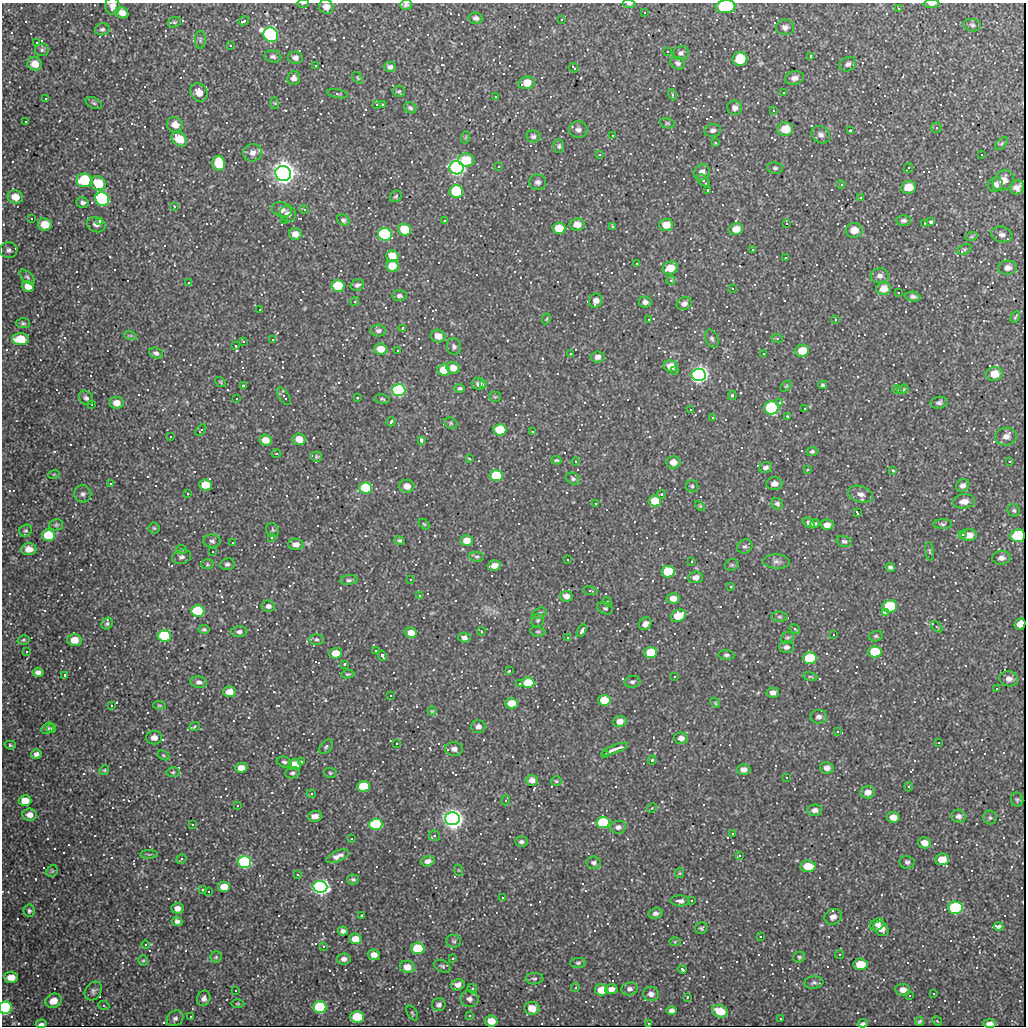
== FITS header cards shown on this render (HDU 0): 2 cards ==
NAXIS1  =                 1024
NAXIS2  =                 1024

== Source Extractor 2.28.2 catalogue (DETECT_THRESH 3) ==
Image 1024 x 1024 px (HDU 0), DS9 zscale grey, 1 PNG px = 1 image px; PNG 1028 x 1028 px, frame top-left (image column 1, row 1024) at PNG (2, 3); each listed source drawn as its Kron ellipse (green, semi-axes under 4 px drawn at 4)
Background 308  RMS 11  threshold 34.5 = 3 sigma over >= 5 px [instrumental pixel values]
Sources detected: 631; of the 631, the 500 brightest by FLUX_AUTO listed and drawn (131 fainter detections omitted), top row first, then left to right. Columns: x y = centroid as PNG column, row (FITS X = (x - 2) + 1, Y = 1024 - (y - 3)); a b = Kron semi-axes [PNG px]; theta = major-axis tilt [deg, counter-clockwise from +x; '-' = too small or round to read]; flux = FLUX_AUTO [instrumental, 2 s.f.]
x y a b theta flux
303 3 6 3 1 7.8e+02
629 4 6 4 -6 1.2e+03
931 4 8 3 2 3.4e+03
406 5 6 5 - 1.8e+03
112 6 8 7 - 5.2e+03
326 7 7 7 - 5.8e+03
726 7 10 6 5 4.7e+04
899 8 3 3 - 1.7e+03
122 13 6 5 - 6.3e+03
644 13 3 3 - 1.3e+03
476 18 7 5 -11 2.4e+03
562 19 4 3 - 1.2e+04
244 21 5 3 - 3.6e+03
174 22 7 5 18 1.2e+03
972 25 9 6 -9 2.0e+03
785 27 9 8 - 3.3e+03
102 29 7 6 - 1.9e+03
271 35 8 7 - 3.5e+05
200 40 9 5 87 1.6e+03
36 43 3 3 - 1.1e+03
230 45 4 3 - 8.5e+02
42 50 7 6 - 1.8e+03
667 51 3 2 - 7.6e+02
681 53 8 7 - 2.3e+03
811 56 3 3 - 4.8e+03
273 57 8 6 -9 2.0e+03
295 58 7 6 - 3.3e+03
740 59 7 6 - 2.9e+04
678 63 8 6 -29 2.2e+03
35 64 7 6 - 9.2e+03
848 64 9 6 27 2.5e+03
315 66 3 3 - 1.0e+03
390 67 6 5 - 2.5e+03
574 68 5 2 - 7.8e+02
294 78 7 6 - 3.5e+03
358 78 7 4 -50 1.0e+03
794 78 9 7 13 4.1e+03
527 83 8 6 15 1.1e+04
399 91 6 6 - 1.4e+03
199 92 10 8 -58 9.0e+03
783 93 3 3 - 2.9e+03
337 94 11 3 -10 1.1e+03
672 95 6 3 -73 1.1e+03
496 97 3 2 - 7.9e+02
45 99 3 3 - 2.5e+03
94 103 8 5 -27 1.8e+03
275 103 6 4 -88 9.7e+02
377 104 3 3 - 8.8e+02
382 104 3 3 - 2.3e+03
410 108 6 5 - 1.8e+03
735 108 7 7 - 3.7e+03
773 111 3 3 - 8.6e+03
25 122 3 3 - 1.5e+03
667 123 7 5 -13 1.2e+03
175 125 8 7 - 7.3e+03
936 128 5 5 - 1.6e+03
785 129 8 7 - 1.5e+04
578 130 9 8 - 3.6e+03
713 130 8 6 9 2.7e+03
851 131 3 3 - 5.7e+03
612 135 3 3 - 1.6e+03
821 135 10 8 -35 3.8e+03
533 136 7 6 - 2.0e+03
466 137 6 3 71 9.3e+02
179 139 8 6 -40 1.8e+04
715 143 4 3 - 8.6e+02
1001 144 8 4 45 1.3e+03
559 146 7 5 -90 1.6e+03
252 153 9 9 - 5.2e+03
599 155 3 3 - 2.1e+03
981 155 3 3 - 1.1e+03
466 160 8 6 -3 1.9e+04
219 163 7 6 - 2.3e+04
498 166 3 3 - 1.3e+03
457 168 7 6 - 7.8e+05
775 168 8 5 -8 1.8e+03
908 168 5 3 - 1.6e+03
702 172 8 7 - 4.9e+03
283 173 8 7 - 1.9e+06
85 180 8 6 -5 4.1e+04
703 180 7 5 -37 1.4e+03
1003 180 11 9 40 7.2e+03
538 182 8 7 - 2.9e+03
98 183 8 6 -31 2.0e+04
841 184 4 3 - 1.1e+03
995 185 8 7 - 4.0e+03
908 187 7 6 - 1.2e+04
1017 187 7 6 - 4.8e+03
708 190 3 3 - 1.6e+03
456 191 7 6 - 6.1e+04
396 196 6 5 - 1.4e+03
15 197 8 6 -19 8.7e+03
860 197 3 3 - 8.0e+02
102 199 7 6 - 2.3e+05
82 202 6 5 - 2.1e+03
174 206 3 3 - 3.3e+03
304 209 4 4 - 9.3e+02
282 210 10 7 -18 3.8e+03
288 214 8 7 - 4.2e+03
31 219 3 3 - 1.5e+03
284 220 3 3 - 1.4e+03
343 220 6 5 - 1.7e+03
904 220 7 5 -1 2.1e+03
99 221 4 3 - 2.3e+03
444 221 3 3 - 1.8e+03
931 222 4 3 - 4.1e+03
786 223 3 3 - 3.4e+03
925 223 3 2 - 9.1e+02
45 224 7 6 - 1.2e+04
577 224 7 6 - 7.0e+03
96 225 9 7 -22 3.1e+03
666 225 7 6 - 1.1e+04
612 226 3 3 - 8.7e+02
559 228 6 6 - 1.9e+04
736 229 7 6 - 8.6e+03
404 230 7 6 - 2.7e+04
854 230 8 7 - 9.2e+03
295 234 6 6 - 5.7e+03
385 234 7 6 - 2.1e+05
1002 234 11 7 -13 3.5e+03
971 237 6 4 18 1.1e+03
964 249 8 5 19 1.4e+03
9 250 9 8 - 2.7e+03
752 250 3 3 - 3.4e+03
392 256 6 5 - 1.1e+04
785 258 3 2 - 9.2e+02
636 264 3 3 - 9.1e+02
392 266 6 6 - 1.5e+04
670 268 8 6 23 1.5e+04
1007 268 9 7 4 4.1e+03
880 276 9 7 2 3.4e+03
27 277 9 5 -44 1.7e+03
671 280 5 4 - 8.7e+02
189 283 3 3 - 1.3e+03
357 285 7 5 16 2.2e+03
28 286 6 5 - 8.6e+03
338 286 6 6 - 3.6e+04
732 288 3 3 - 2.1e+03
884 289 7 6 - 8.3e+03
898 293 3 3 - 2.3e+03
399 296 7 5 -3 2.1e+03
913 296 7 5 -6 2.3e+03
596 301 7 6 - 4.7e+03
355 302 4 4 - 1.2e+03
645 302 6 5 - 3.0e+03
684 304 8 6 24 3.4e+03
260 310 3 3 - 9.8e+02
1015 317 6 3 60 9.0e+02
546 319 5 4 - 9.7e+02
648 319 3 3 - 1.3e+03
835 319 3 3 - 1.4e+03
23 323 7 5 -4 1.5e+03
402 328 4 3 - 7.7e+02
378 331 8 6 -3 2.2e+03
130 335 6 4 -18 1.5e+03
438 336 7 6 - 8.3e+03
777 338 6 3 -19 8.3e+02
20 339 8 6 -1 2.1e+04
712 339 9 6 -66 2.1e+03
272 340 3 3 - 8.1e+02
243 341 3 3 - 3.4e+03
236 346 4 3 - 8.5e+02
454 346 8 7 - 2.4e+03
381 349 7 5 -7 1.0e+04
397 350 3 3 - 1.5e+03
802 351 7 6 - 1.4e+04
156 353 7 5 -21 2.2e+03
570 354 3 2 - 7.6e+02
763 354 3 3 - 2.6e+03
598 357 7 5 7 3.4e+03
671 366 7 6 - 7.9e+03
453 368 7 6 - 8.5e+03
444 370 6 6 - 1.6e+04
674 370 4 3 - 1.3e+03
994 374 8 7 - 1.1e+04
699 375 7 6 - 7.4e+05
220 382 6 4 -37 8.9e+02
479 384 7 6 - 3.4e+03
483 384 3 3 - 1.8e+03
243 385 3 3 - 1.2e+03
823 385 4 3 - 1.3e+03
786 386 6 4 44 9.0e+02
460 388 5 4 - 1.5e+03
897 389 5 4 - 1.3e+03
903 389 6 4 21 1.1e+03
399 390 6 6 - 2.8e+05
732 395 5 4 - 1.7e+03
284 396 10 5 -56 2.1e+03
495 397 5 5 - 9.1e+02
86 398 8 6 -48 2.5e+03
357 398 3 3 - 1.1e+03
236 399 3 3 - 1.1e+03
382 399 7 4 -11 1.3e+03
117 403 7 6 - 7.1e+03
779 403 3 3 - 3.1e+03
939 403 8 6 9 2.3e+03
91 405 3 3 - 1.7e+03
771 408 7 6 - 1.0e+05
804 408 3 3 - 9.8e+02
690 410 3 3 - 9.6e+02
787 416 3 3 - 1.3e+03
712 417 3 3 - 2.6e+03
391 422 4 3 - 1.9e+03
451 423 7 5 -23 1.3e+03
201 430 7 2 45 7.8e+02
500 430 6 5 - 3.2e+04
532 432 3 3 - 1.2e+04
170 437 3 3 - 1.4e+03
1006 437 11 9 7 5.7e+03
299 439 6 6 - 1.1e+04
265 440 6 5 - 9.5e+03
421 440 4 3 - 3.7e+03
812 451 5 4 - 1.5e+03
276 453 5 3 - 9.1e+02
316 457 5 5 - 1.1e+03
469 459 3 3 - 8.1e+02
556 460 5 3 - 1.1e+03
576 461 4 3 - 1.0e+03
1009 461 3 3 - 2.5e+03
673 462 7 6 - 6.6e+03
765 467 6 5 - 3.0e+03
807 470 3 3 - 3.1e+03
893 471 3 3 - 1.7e+03
54 474 6 3 18 9.5e+02
496 476 6 5 - 4.5e+04
573 479 7 5 -23 1.7e+03
110 484 3 3 - 5.4e+03
774 484 8 6 5 5.0e+03
206 485 6 5 - 2.0e+04
963 485 7 6 - 2.9e+03
407 486 7 6 - 7.8e+03
692 486 6 6 - 1.5e+03
366 488 6 5 - 1.1e+05
83 494 8 8 - 3.0e+03
187 494 3 3 - 1.2e+04
661 494 4 4 - 1.5e+03
861 494 13 8 -16 4.9e+03
655 501 6 5 - 1.8e+04
964 501 11 7 6 6.1e+03
595 503 3 3 - 1.3e+03
777 504 6 5 - 1.8e+03
700 506 6 3 -45 8.6e+02
1014 510 6 6 - 1.6e+03
857 513 4 2 - 8.7e+02
809 523 7 4 -36 7.3e+03
424 524 6 3 -44 9.3e+02
815 524 4 3 - 3.3e+03
943 524 9 5 0 1.6e+03
56 525 7 5 13 1.5e+03
827 525 6 5 - 5.4e+03
154 528 5 5 - 1.2e+03
273 530 7 6 - 1.6e+03
25 531 6 5 - 1.5e+03
963 534 3 3 - 2.0e+03
48 535 6 6 - 2.5e+04
969 535 8 6 3 8.4e+03
1018 536 7 6 - 6.0e+04
271 538 4 4 - 1.8e+03
399 540 5 4 - 1.4e+03
467 540 6 5 - 9.4e+03
212 541 8 6 -5 2.2e+03
844 541 8 5 -17 2.0e+03
232 543 3 3 - 2.0e+03
296 544 7 6 - 5.3e+03
745 546 8 7 - 2.3e+03
29 549 7 6 - 7.2e+03
182 550 5 3 - 7.6e+02
929 551 9 3 -85 1.3e+03
212 552 3 3 - 2.4e+03
181 557 10 7 19 2.7e+03
477 557 7 4 -5 1.5e+03
1001 558 9 6 3 4.3e+03
567 560 3 3 - 1.5e+03
692 561 3 2 - 9.1e+02
777 562 13 7 -3 3.7e+03
207 564 6 5 - 1.1e+03
227 564 7 6 - 2.1e+03
494 565 6 5 - 7.7e+03
732 565 7 5 20 1.4e+03
890 567 5 3 - 1.6e+03
668 572 6 5 - 3.7e+04
696 577 7 6 - 4.4e+03
349 580 8 5 5 2.0e+03
410 580 4 4 - 1.3e+03
730 587 3 3 - 4.7e+03
590 591 7 3 -8 8.7e+02
419 596 4 4 - 1.4e+03
566 596 6 5 - 5.0e+03
673 598 6 5 - 8.0e+03
607 602 5 4 - 8.9e+02
268 606 7 5 -7 3.2e+03
890 606 7 6 - 5.4e+04
605 608 8 5 -24 1.6e+03
198 611 7 5 -4 5.0e+04
885 612 4 3 - 1.7e+03
540 613 7 5 17 1.5e+03
678 616 7 6 - 2.2e+04
780 617 8 5 -5 1.4e+03
538 620 7 6 - 1.4e+03
107 624 6 5 - 1.8e+03
645 624 7 5 47 3.8e+03
1020 624 6 5 - 4.0e+03
937 627 7 3 -45 7.6e+02
204 629 5 4 - 1.4e+03
795 629 6 3 -35 1.0e+03
481 631 4 4 - 8.1e+02
582 631 7 3 61 3.2e+03
239 632 8 5 5 2.6e+03
538 632 8 5 -4 1.5e+03
411 633 6 5 - 6.9e+03
833 635 3 3 - 2.3e+03
164 636 6 5 - 6.8e+04
876 636 7 5 15 1.4e+03
464 638 6 5 - 2.8e+03
567 638 3 3 - 1.5e+03
787 638 7 5 30 1.4e+03
317 639 7 5 0 1.9e+03
23 640 6 4 15 1.2e+03
74 640 7 6 - 1.2e+04
786 647 7 5 0 2.9e+03
375 650 3 3 - 1.3e+03
26 652 3 3 - 1.2e+03
651 652 6 5 - 3.0e+04
875 652 7 5 0 2.5e+04
336 653 6 5 - 1.3e+04
726 655 8 4 -5 1.7e+03
382 656 5 3 - 3.3e+03
810 658 7 6 - 4.5e+04
344 664 3 3 - 2.8e+03
509 671 3 3 - 1.1e+03
38 672 5 4 - 3.4e+03
348 674 6 4 3 1.0e+03
65 675 3 3 - 1.2e+03
674 677 3 3 - 1.3e+03
810 677 7 3 -9 1.1e+03
1009 679 9 7 -10 4.3e+03
199 682 8 6 -9 2.8e+03
632 682 8 6 10 2.3e+03
528 683 6 5 - 2.8e+04
519 684 3 3 - 2.5e+03
996 689 3 2 - 8.2e+02
229 692 6 5 - 1.0e+04
773 693 6 5 - 4.2e+03
390 696 3 3 - 2.3e+03
604 700 6 5 - 2.5e+04
511 703 6 5 - 1.6e+04
715 703 5 4 - 9.5e+02
111 705 3 3 - 1.8e+03
159 705 6 4 -5 9.7e+02
432 711 4 4 - 7.8e+02
819 717 8 7 - 3.1e+03
620 721 6 5 - 6.3e+03
194 727 5 4 - 1.8e+03
478 727 7 6 - 3.8e+03
48 728 7 5 34 1.5e+03
52 728 4 4 - 1.1e+03
837 731 3 2 - 8.3e+02
154 738 8 6 1 5.0e+03
681 738 7 6 - 4.1e+03
396 743 4 3 - 1.0e+03
938 743 3 3 - 2.0e+03
10 745 6 4 -16 1.2e+03
326 746 8 5 50 1.9e+03
454 749 9 7 -6 4.3e+03
615 749 14 3 20 5.9e+03
36 754 5 4 - 2.9e+03
606 754 3 2 - 1.2e+03
163 755 6 4 -32 1.0e+03
652 760 4 4 - 1.0e+03
301 761 3 2 - 8.8e+02
284 762 8 5 -13 1.9e+03
294 765 6 5 - 2.8e+04
241 768 6 5 - 6.5e+03
827 768 6 5 - 4.4e+03
744 769 7 5 -1 4.4e+03
104 770 5 4 - 1.1e+03
173 772 6 5 - 1.3e+03
292 773 7 5 15 1.7e+03
330 773 6 5 - 1.2e+03
786 778 3 3 - 2.7e+03
532 780 6 5 - 4.3e+03
556 781 5 4 - 1.3e+03
363 786 6 5 - 3.7e+04
909 787 5 3 - 8.3e+02
868 792 7 6 - 5.6e+03
311 794 4 4 - 1.2e+03
506 800 5 3 - 1.0e+03
1017 800 7 6 - 1.5e+03
25 801 6 5 - 1.1e+04
237 806 3 3 - 1.8e+03
652 808 5 4 - 8.6e+02
815 810 7 5 1 3.6e+03
30 815 7 6 - 5.4e+03
315 816 7 5 3 5.8e+03
958 816 7 6 - 2.9e+03
893 817 6 5 - 7.1e+03
990 818 7 6 - 1.6e+03
452 819 7 6 - 1.3e+06
603 822 6 5 - 8.8e+04
192 824 3 2 - 8.7e+02
376 824 6 5 - 1.7e+05
618 827 8 6 8 3.0e+03
732 834 3 3 - 7.0e+03
434 836 5 5 - 1.3e+03
351 839 3 3 - 1.5e+03
521 842 6 5 - 2.1e+03
924 843 6 5 - 5.5e+03
149 854 9 3 0 1.1e+03
337 856 12 5 23 4.6e+03
739 856 4 3 - 1.9e+03
181 859 5 4 - 1.2e+03
942 859 7 6 - 1.2e+04
428 861 7 5 15 3.7e+03
244 862 6 6 - 3.0e+05
907 862 7 6 - 2.0e+03
594 863 7 6 - 2.4e+03
808 866 7 5 -3 2.1e+04
458 870 6 3 -71 8.4e+02
52 871 6 5 - 1.0e+03
680 873 5 4 - 8.9e+02
298 875 4 3 - 1.2e+03
353 879 6 5 - 1.4e+03
224 887 6 5 - 1.2e+04
320 887 7 6 - 6.6e+05
202 890 4 4 - 8.4e+02
208 892 3 3 - 1.6e+03
502 898 3 3 - 8.8e+02
680 901 9 5 -2 3.2e+03
691 901 3 3 - 3.8e+03
177 908 6 5 - 5.1e+03
955 908 7 6 - 1.1e+05
29 911 6 5 - 1.6e+03
656 913 7 5 14 2.8e+03
361 915 3 3 - 1.2e+03
833 917 9 7 28 4.6e+03
177 921 5 4 - 2.3e+03
877 924 7 5 29 2.2e+03
998 926 5 3 - 6.0e+03
701 928 6 5 - 1.4e+03
881 928 8 6 -46 7.3e+03
343 931 5 4 - 2.4e+03
760 936 3 3 - 1.3e+03
355 939 6 5 - 1.0e+04
454 941 7 6 - 1.7e+03
675 942 6 4 2 8.5e+02
145 945 4 2 - 8.2e+02
323 946 3 3 - 2.7e+03
418 948 6 5 - 5.3e+04
839 954 4 4 - 1.8e+03
374 955 6 5 - 5.7e+03
216 957 5 5 - 1.3e+03
799 957 6 5 - 1.4e+03
453 958 3 3 - 2.5e+03
344 959 7 5 7 3.2e+03
143 960 5 4 - 9.7e+02
578 963 8 5 1 1.6e+03
860 964 7 5 -3 1.6e+04
442 966 8 5 -26 1.7e+03
407 967 7 6 - 8.0e+03
682 969 4 4 - 2.8e+03
11 977 7 5 -3 9.2e+03
534 979 9 6 1 1.9e+03
814 982 9 6 7 2.2e+03
458 985 7 6 - 4.2e+03
575 988 5 3 - 9.0e+02
472 989 5 4 - 1.1e+03
611 989 6 5 - 4.0e+03
629 989 8 6 7 2.9e+03
235 990 3 3 - 8.1e+02
601 990 6 6 - 1.2e+04
903 990 7 6 - 5.2e+03
93 991 10 8 54 2.8e+03
651 994 8 7 - 4.1e+03
933 994 3 3 - 3.7e+03
909 996 3 3 - 1.0e+03
687 997 3 3 - 1.1e+03
204 998 8 6 67 3.3e+03
470 999 9 8 - 3.6e+03
53 1001 8 7 - 9.8e+03
238 1004 7 3 0 9.0e+02
439 1005 7 6 - 2.5e+03
104 1006 5 3 - 8.1e+02
320 1007 6 6 - 1.0e+05
5 1008 6 6 - 1.7e+05
532 1008 7 6 - 1.2e+04
671 1010 5 4 - 2.3e+03
720 1011 8 6 -17 1.7e+04
412 1013 8 4 -59 1.3e+03
469 1016 3 3 - 9.7e+03
190 1017 3 2 - 8.2e+02
357 1017 7 6 - 3.3e+04
175 1018 9 7 35 2.5e+03
780 1018 3 3 - 1.0e+03
491 1021 6 5 - 9.6e+03
920 1021 4 3 - 1.3e+03
937 1021 5 4 - 7.8e+02
648 1023 3 2 - 8.5e+02
863 1023 5 3 - 1.6e+03
990 1023 6 3 -1 2.0e+03
41 1024 5 2 - 1.3e+03
At the frame edge (FLAGS 8, measured only in part): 7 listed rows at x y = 303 3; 629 4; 931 4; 406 5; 112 6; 726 7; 5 1008
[131 fainter detections neither listed nor drawn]